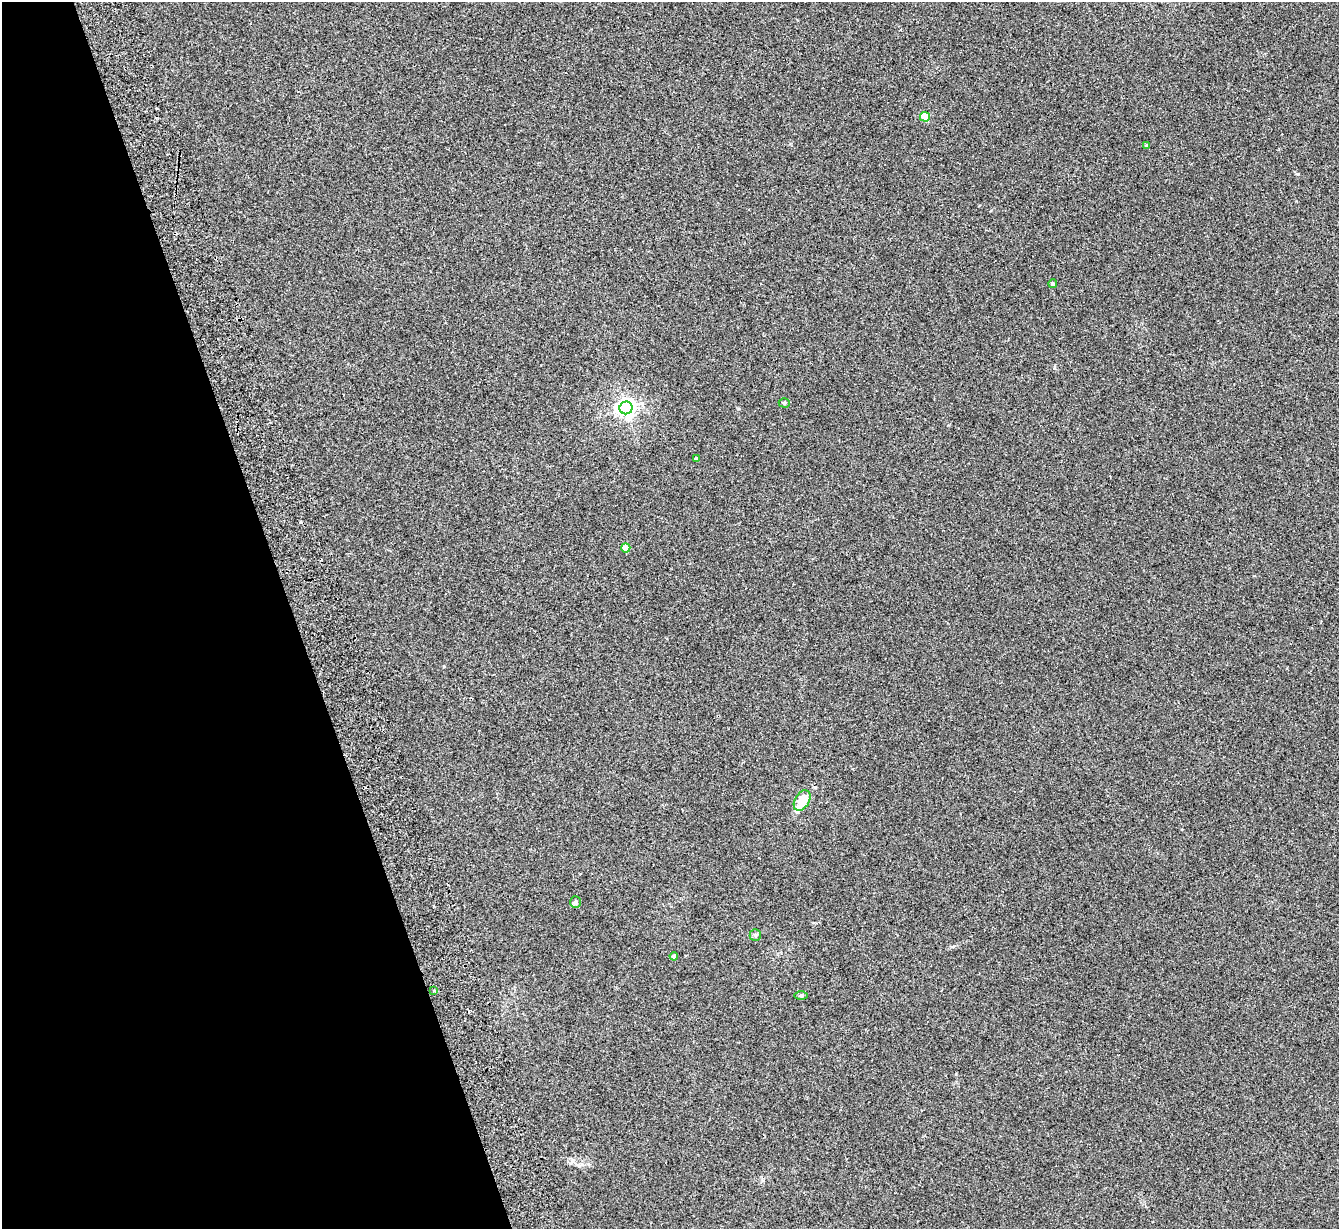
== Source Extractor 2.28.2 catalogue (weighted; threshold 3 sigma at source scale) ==
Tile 5 of 4 x 4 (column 1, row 2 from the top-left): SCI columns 57-1393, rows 2626-3852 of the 5459 x 5375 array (HDU 1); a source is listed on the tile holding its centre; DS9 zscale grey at full resolution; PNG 1341 x 1231 px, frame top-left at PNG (2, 2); each listed source drawn as its Kron ellipse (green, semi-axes under 4 px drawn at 4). Shown black and unused: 22% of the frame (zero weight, under 2 of 3 exposures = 3% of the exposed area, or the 3 px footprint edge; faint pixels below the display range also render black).
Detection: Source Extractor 2.28.2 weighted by HDU 2 'WHT'; one run over the whole footprint, this tile lists its part. Background 0.0807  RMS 0.0082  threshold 0.037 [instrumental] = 3 sigma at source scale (4.5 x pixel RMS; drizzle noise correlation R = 1.50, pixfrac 1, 0.05/0.05 arcsec/px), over >= 5 px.
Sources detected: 14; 1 inside a brighter listed object's ellipse — not listed separately; the other 13 listed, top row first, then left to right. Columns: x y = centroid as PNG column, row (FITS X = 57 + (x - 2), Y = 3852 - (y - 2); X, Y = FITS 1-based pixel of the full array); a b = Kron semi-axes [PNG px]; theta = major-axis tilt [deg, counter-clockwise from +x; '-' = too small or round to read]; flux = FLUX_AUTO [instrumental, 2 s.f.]
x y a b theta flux
925 117 5 5 - 31
1147 146 4 3 - 2.2
1053 284 4 4 - 2.2
784 403 5 4 - 1.8
626 408 6 6 - 360
696 459 3 3 - 4
626 548 4 4 - 13
802 800 11 7 60 17
575 902 6 5 - 1.5
755 935 6 5 - 1.5
674 956 4 4 - 2.9
434 990 3 3 - 1.1
801 995 6 4 0 1.1
Unlisted compact peaks at least as high as the median listed source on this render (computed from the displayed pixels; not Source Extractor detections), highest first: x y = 1298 174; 579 1166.